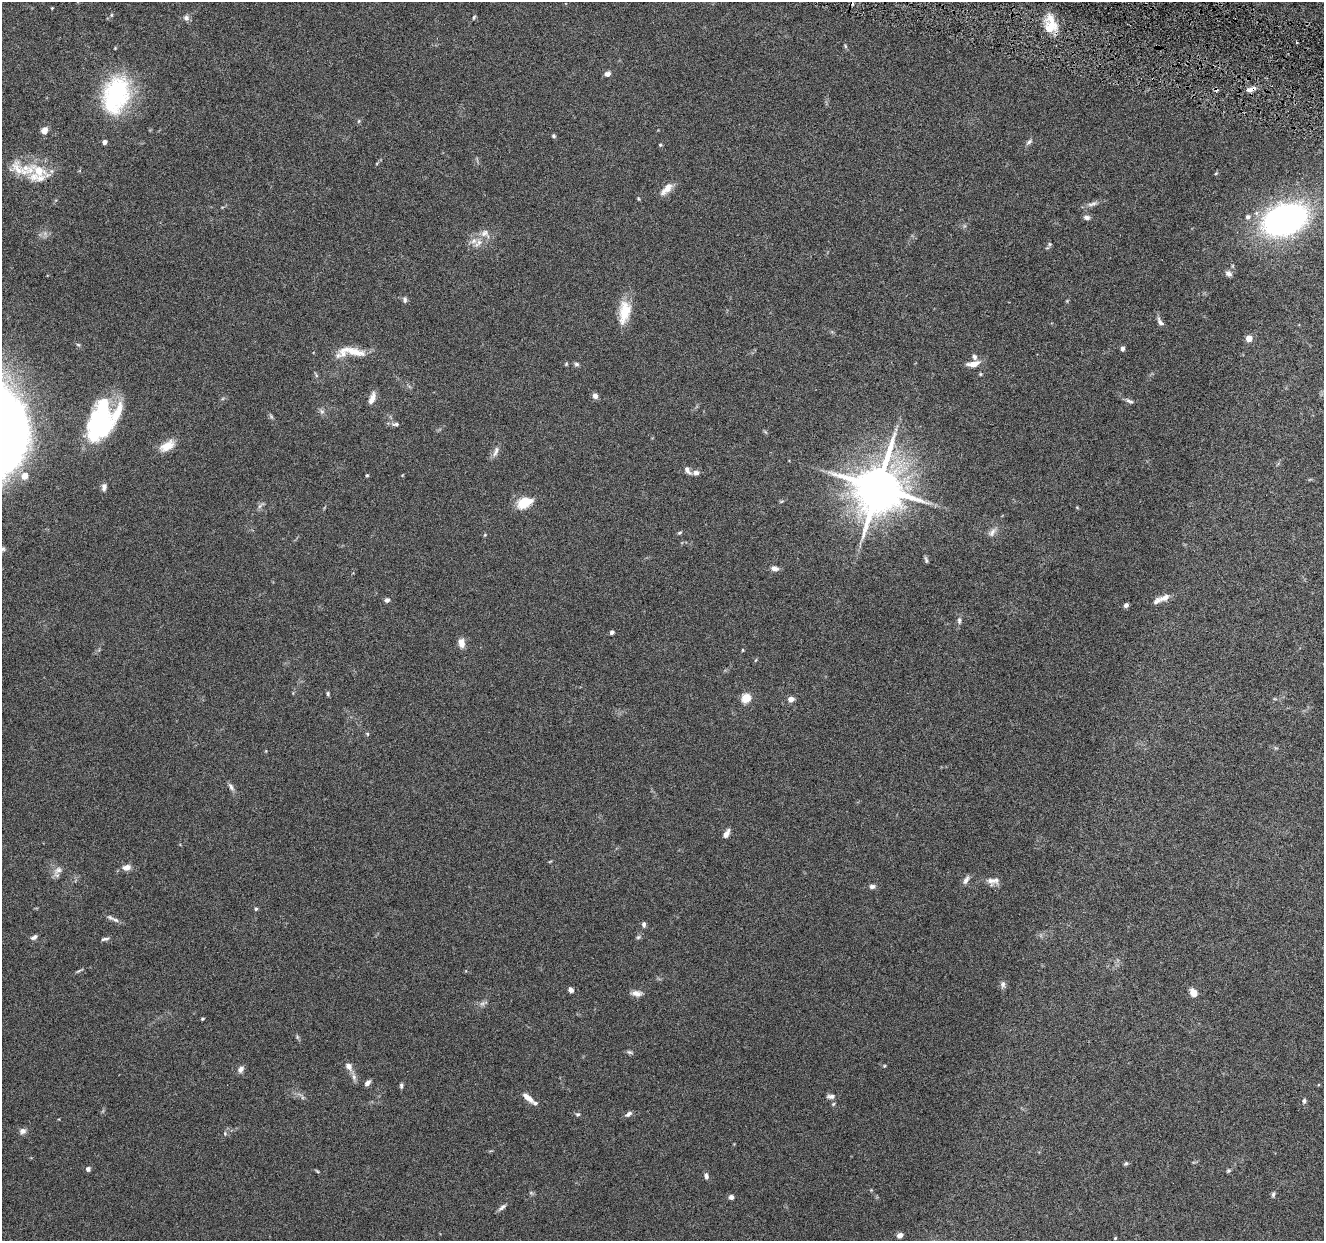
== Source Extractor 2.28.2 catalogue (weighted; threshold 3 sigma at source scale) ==
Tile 10 of 4 x 4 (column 2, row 3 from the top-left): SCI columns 1330-2651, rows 1501-2739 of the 5302 x 5350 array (HDU 1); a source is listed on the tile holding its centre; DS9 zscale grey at full resolution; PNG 1326 x 1243 px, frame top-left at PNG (2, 2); no overlay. Shown black and unused: <1% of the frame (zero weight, under 4 of 8 exposures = <1% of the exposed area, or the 3 px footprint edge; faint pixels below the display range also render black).
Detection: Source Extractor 2.28.2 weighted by HDU 2 'WHT'; one run over the whole footprint, this tile lists its part. Background 0.0882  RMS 0.0047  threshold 0.0192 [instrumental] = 3 sigma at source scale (4.09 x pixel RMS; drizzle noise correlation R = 1.36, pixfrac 0.8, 0.05/0.05 arcsec/px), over >= 5 px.
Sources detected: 128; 1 inside a brighter object's white glare — not listed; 8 inside a brighter listed object's ellipse — not listed separately; the other 119 listed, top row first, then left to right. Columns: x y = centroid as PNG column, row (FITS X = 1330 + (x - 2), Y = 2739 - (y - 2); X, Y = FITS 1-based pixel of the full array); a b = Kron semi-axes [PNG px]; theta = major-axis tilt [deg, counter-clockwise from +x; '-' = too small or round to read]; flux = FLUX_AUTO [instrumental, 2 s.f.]
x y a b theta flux
52 8 3 3 - 0.31
111 15 5 3 - 0.48
474 17 6 3 63 0.57
186 18 8 7 - 1.5
1049 29 26 15 86 8.5
845 46 6 3 -71 0.53
607 74 7 6 - 1.7
1251 89 13 5 18 2.5
116 95 44 28 73 44
359 121 6 4 88 0.51
44 130 8 6 49 2.6
554 136 5 4 - 0.66
105 142 4 4 - 2
1029 142 10 5 38 1.1
660 145 4 4 - 0.5
23 169 45 19 -10 13
1216 173 5 3 - 0.4
666 189 20 8 45 4
639 199 5 3 - 0.41
1092 204 17 5 19 2
1087 217 9 6 -2 1.4
1248 217 7 6 - 1.3
1285 219 32 20 21 160
485 233 15 11 -35 3.2
478 243 14 7 43 2.6
1050 244 6 5 - 0.61
1229 273 9 7 -37 1.6
405 300 9 6 -74 1.1
624 312 29 13 80 10
1160 322 12 5 -60 1.6
1249 338 5 4 - 6.7
1122 349 5 4 - 1.2
354 352 33 12 -2 9
974 357 6 6 - 1.3
566 364 5 4 - 0.46
576 364 6 5 - 0.92
973 364 15 7 11 4
980 374 5 3 - 0.43
316 375 6 4 -73 0.59
595 396 6 5 - 2.1
372 398 15 6 70 3
1129 401 11 5 -23 1.1
322 411 8 6 -53 1.1
271 416 7 4 -46 0.71
395 424 11 5 5 1.2
99 426 37 29 80 43
167 446 20 10 31 5.8
496 451 16 6 71 2
688 470 13 6 -57 1.7
696 473 7 7 - 1.7
367 475 4 4 - 0.46
25 476 9 8 - 3.5
104 487 9 6 80 1.6
878 487 14 12 71 2400
524 503 16 10 23 9.8
260 506 7 4 70 0.94
992 532 14 7 57 2.1
680 533 6 4 20 0.61
2 549 10 5 9 1.1
926 560 8 4 -73 0.79
775 568 9 6 -9 1.9
1164 598 16 8 27 2.8
387 600 6 5 - 1.2
1126 605 4 4 - 1.5
959 621 10 5 -90 1.2
612 632 5 4 - 0.96
461 643 8 6 -78 4.2
743 650 5 3 - 0.36
756 660 6 3 69 0.43
328 694 6 4 -90 0.62
746 698 5 5 - 23
791 699 6 5 - 2.7
367 734 6 4 -61 0.49
231 787 12 5 -59 1.4
726 834 9 5 56 2.4
127 867 10 7 10 2.6
58 870 16 8 43 2.6
966 880 12 6 58 1.7
993 881 17 10 3 3.1
872 886 8 6 5 1.2
256 909 5 4 - 0.65
110 917 12 6 -29 1.5
644 924 7 5 -85 1
34 937 9 5 29 1.3
638 937 6 5 - 0.72
105 939 11 4 7 1
78 971 10 3 29 0.67
1003 984 10 7 87 1.4
571 990 6 5 - 1.5
1193 992 7 6 - 5.1
636 993 13 7 -6 2.4
483 1003 14 4 20 1.2
202 1019 3 3 - 0.51
629 1052 8 5 -25 0.8
349 1066 10 7 -54 2.5
884 1066 4 3 - 0.41
241 1069 8 6 54 1.8
354 1077 10 6 -80 1.6
367 1083 7 5 45 1.6
401 1086 7 4 90 0.81
831 1096 10 5 3 1.5
528 1098 16 6 -41 3.2
1304 1101 6 6 - 0.99
577 1114 6 5 - 0.7
628 1114 9 5 32 1.4
23 1131 8 7 - 1.7
225 1133 5 5 - 0.61
1126 1163 6 4 34 0.64
88 1169 5 5 - 1.3
1228 1170 6 5 - 0.64
317 1171 6 3 -44 0.47
706 1176 8 5 -82 1.2
871 1190 4 4 - 0.38
531 1193 6 4 -18 0.58
1273 1194 8 4 81 0.84
731 1197 5 5 - 1.5
502 1207 13 5 39 1.3
900 1235 6 5 - 2.6
1115 1238 4 3 - 0.37
Overlapping masked pixels (flux is a lower limit): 1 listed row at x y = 1251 89
Isophote crosses this tile's border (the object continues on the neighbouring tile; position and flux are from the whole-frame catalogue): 1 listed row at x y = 2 549